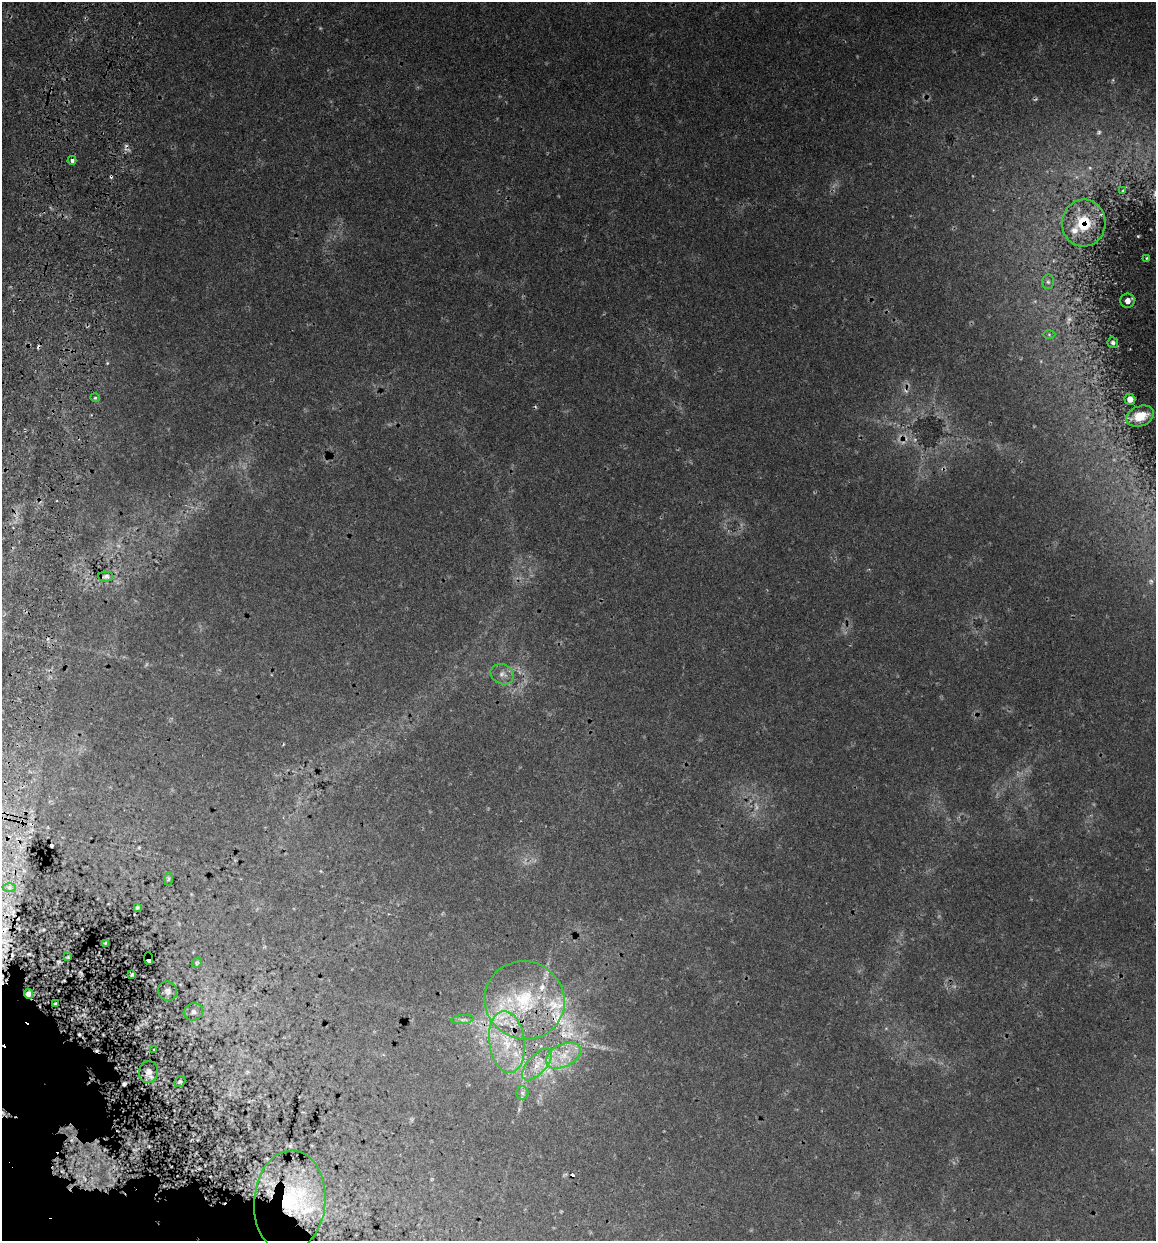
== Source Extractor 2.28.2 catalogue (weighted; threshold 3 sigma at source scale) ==
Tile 11 of 4 x 4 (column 3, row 3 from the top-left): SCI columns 2493-3646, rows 1254-2492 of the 5096 x 4990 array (HDU 1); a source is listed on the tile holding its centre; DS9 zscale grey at full resolution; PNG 1158 x 1243 px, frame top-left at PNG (2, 2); each listed source drawn as its Kron ellipse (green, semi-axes under 4 px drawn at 4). Shown black and unused: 3% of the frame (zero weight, under 3 of 5 exposures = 12% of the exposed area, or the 3 px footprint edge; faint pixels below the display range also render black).
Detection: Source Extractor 2.28.2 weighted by HDU 2 'WHT'; one run over the whole footprint, this tile lists its part. Background 0.0943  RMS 0.0046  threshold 0.0206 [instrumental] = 3 sigma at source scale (4.5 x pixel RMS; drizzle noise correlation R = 1.50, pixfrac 1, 0.05/0.05 arcsec/px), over >= 5 px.
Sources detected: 61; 8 too faint to see at this stretch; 10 cosmic-ray / hot-pixel residue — neither listed nor drawn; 8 inside a brighter listed object's ellipse — not listed separately; the other 35 listed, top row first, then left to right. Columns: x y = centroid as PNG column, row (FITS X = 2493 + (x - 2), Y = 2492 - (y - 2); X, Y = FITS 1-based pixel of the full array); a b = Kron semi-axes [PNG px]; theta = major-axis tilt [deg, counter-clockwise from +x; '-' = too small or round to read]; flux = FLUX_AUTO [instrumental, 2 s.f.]
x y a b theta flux
72 160 4 4 - 1.2
1123 191 3 2 - 0.41
1084 223 23 22 - 16
1147 258 3 2 - 0.37
1048 282 7 6 - 1.2
1128 301 7 7 - 2.7
1049 334 6 4 -1 0.71
1113 342 5 5 - 1.1
95 398 5 4 - 0.74
1130 399 5 5 - 2
1140 416 14 10 20 7.8
106 576 7 5 0 0.94
502 674 12 10 -24 3
168 879 6 4 88 0.7
9 888 6 4 0 1.1
137 908 4 3 - 0.68
105 943 3 2 - 0.39
68 957 4 3 - 0.53
148 959 6 4 -84 2.9
197 963 5 4 - 0.61
132 975 3 2 - 0.59
168 991 10 9 - 2.1
28 994 5 4 - 1.5
525 1000 40 39 - 53
55 1004 3 2 - 0.57
193 1012 10 8 17 1.8
463 1019 11 4 5 1.5
507 1042 31 18 -83 23
154 1050 4 2 - 0.34
563 1056 19 11 26 9.3
537 1064 20 9 48 6.9
149 1072 11 9 80 3
180 1082 6 5 - 0.79
522 1093 6 6 - 1.2
290 1201 51 35 85 48
Overlapping masked pixels (flux is a lower limit): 8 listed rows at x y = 72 160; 1084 223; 1128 301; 148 959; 28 994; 525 1000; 507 1042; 290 1201